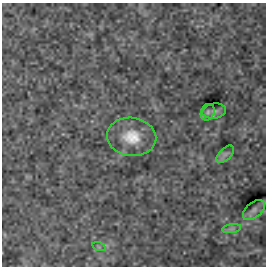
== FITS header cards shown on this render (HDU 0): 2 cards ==
NAXIS1  =                  264
NAXIS2  =                  264

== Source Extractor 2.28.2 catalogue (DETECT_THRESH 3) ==
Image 264 x 264 px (HDU 0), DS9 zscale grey, 1 PNG px = 1 image px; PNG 268 x 268 px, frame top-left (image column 1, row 264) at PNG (2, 3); each listed source drawn as its Kron ellipse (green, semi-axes under 4 px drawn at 4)
Background -9.18e-34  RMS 1.4e-32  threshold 4.07e-32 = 3 sigma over >= 5 px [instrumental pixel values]
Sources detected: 7; all 7 listed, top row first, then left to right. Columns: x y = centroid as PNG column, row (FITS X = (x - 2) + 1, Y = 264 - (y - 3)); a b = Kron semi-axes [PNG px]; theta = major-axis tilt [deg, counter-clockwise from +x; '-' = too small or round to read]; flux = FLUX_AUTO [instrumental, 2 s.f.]
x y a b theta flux
214 111 12 7 9 3.4e-30
208 112 8 6 66 2.7e-30
132 137 25 19 -7 2.6e-29
225 154 11 6 45 3.7e-30
254 210 13 7 40 3.7e-30
232 229 9 4 9 2.6e-30
99 247 7 4 -18 1.3e-30